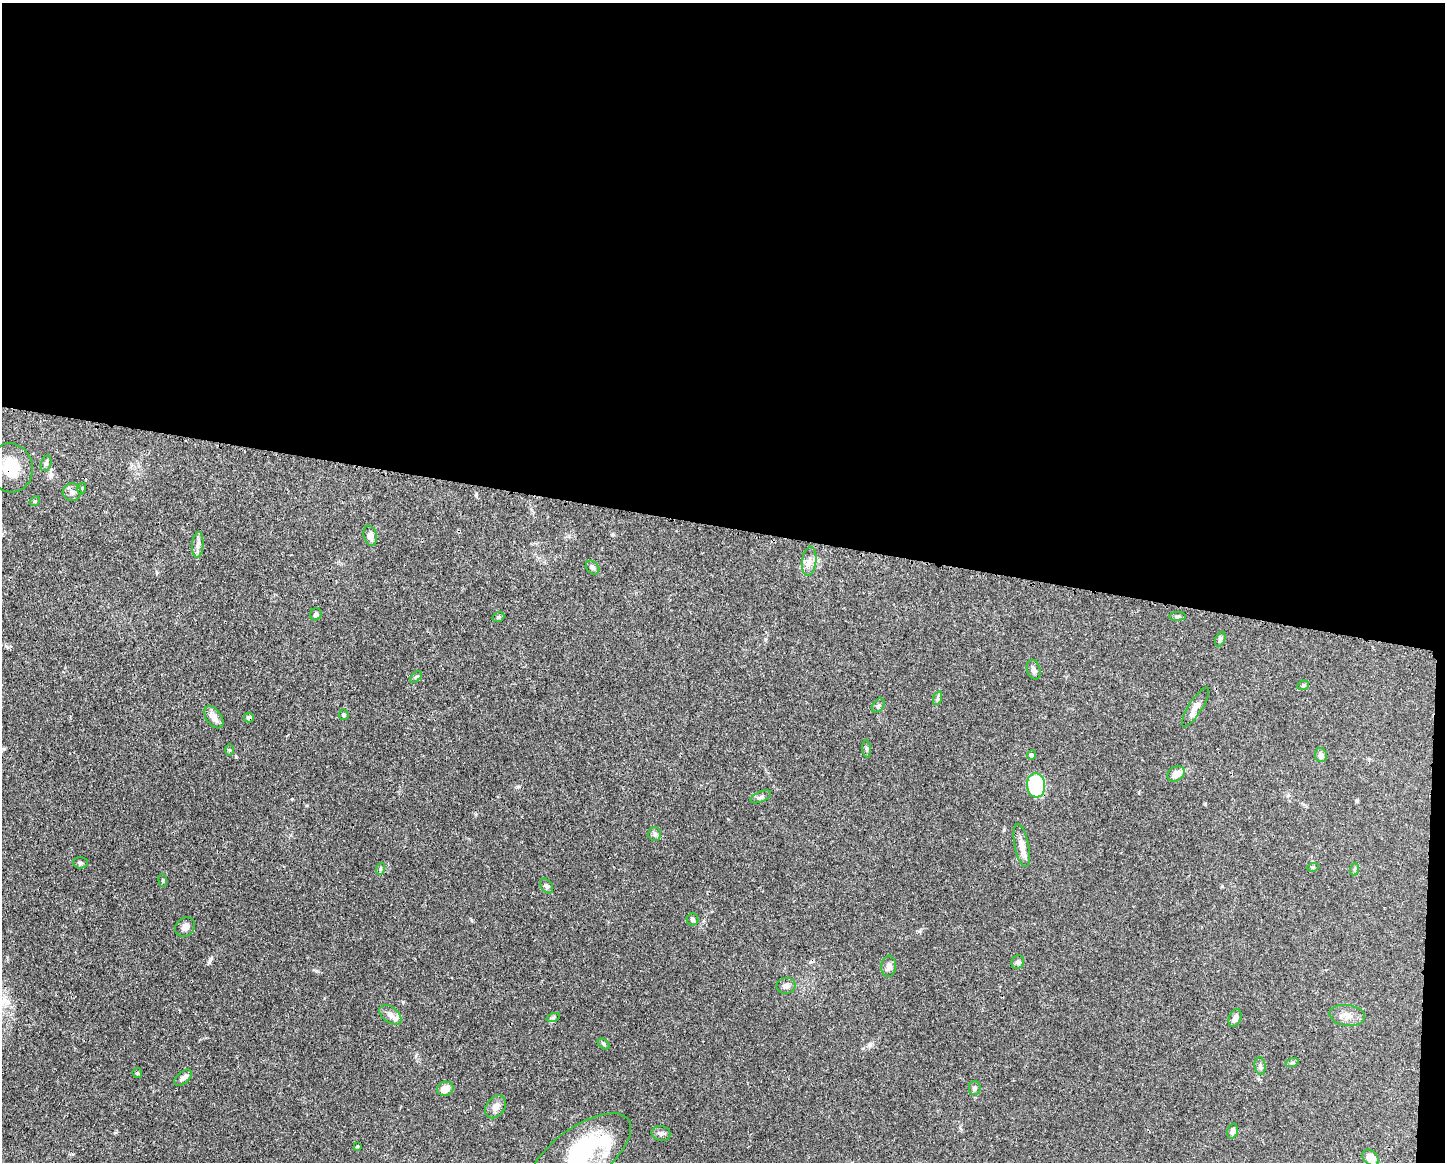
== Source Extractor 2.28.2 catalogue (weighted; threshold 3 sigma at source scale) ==
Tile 3 of 3 x 4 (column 3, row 1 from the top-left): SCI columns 3001-4443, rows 3485-4644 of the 4667 x 4651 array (HDU 1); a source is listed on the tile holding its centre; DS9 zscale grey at full resolution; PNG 1447 x 1164 px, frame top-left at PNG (2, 3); each listed source drawn as its Kron ellipse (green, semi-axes under 4 px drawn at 4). Shown black and unused: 46% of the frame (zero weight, under 3 of 4 exposures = <1% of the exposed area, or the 3 px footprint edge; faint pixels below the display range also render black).
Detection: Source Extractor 2.28.2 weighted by HDU 2 'WHT'; one run over the whole footprint, this tile lists its part. Background 0.0413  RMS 0.0027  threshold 0.0123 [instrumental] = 3 sigma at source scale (4.5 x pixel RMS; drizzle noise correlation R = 1.50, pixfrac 1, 0.05/0.05 arcsec/px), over >= 5 px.
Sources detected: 62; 1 inside a brighter object's white glare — neither listed nor drawn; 2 inside a brighter listed object's ellipse — not listed separately; the other 59 listed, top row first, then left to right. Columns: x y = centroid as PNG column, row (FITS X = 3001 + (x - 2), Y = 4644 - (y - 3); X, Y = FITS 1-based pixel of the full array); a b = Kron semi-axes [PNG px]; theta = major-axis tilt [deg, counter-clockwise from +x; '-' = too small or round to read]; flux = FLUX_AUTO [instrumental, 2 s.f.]
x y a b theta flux
46 463 8 5 75 0.66
11 468 24 22 -80 9.1
82 488 5 3 - 0.29
72 492 9 9 - 1.2
35 501 5 4 - 0.32
370 536 10 6 -76 1.7
198 545 13 5 86 1.2
809 561 14 7 83 1.6
592 567 8 6 -46 0.59
316 614 6 5 - 0.71
1177 616 8 4 1 0.46
498 617 6 4 21 0.4
1220 639 8 5 69 0.53
1034 670 10 6 -75 1.1
416 677 7 4 45 0.43
1303 685 6 4 20 0.4
938 698 7 4 71 0.48
878 705 8 5 50 0.56
1195 707 23 7 57 2
344 715 5 4 - 0.49
214 717 12 7 -55 1.9
249 718 5 5 - 0.72
867 749 8 3 -86 0.45
229 750 6 4 -90 0.33
1032 755 5 4 - 0.98
1321 755 7 6 - 1.3
1176 774 9 7 31 2.4
1036 785 12 9 -84 22
761 797 11 5 24 0.7
655 834 7 6 - 0.66
1022 846 22 7 -79 2.2
80 863 7 5 -2 0.51
1313 867 6 3 17 0.26
380 869 6 4 71 0.35
1355 869 6 4 71 0.35
163 880 6 4 -84 0.35
547 886 8 5 -53 0.59
693 919 6 5 - 0.62
185 927 11 9 50 1.3
1018 962 7 6 - 0.63
889 966 10 7 86 1.1
786 986 9 8 - 1.2
390 1015 13 7 -37 1.5
1347 1015 18 10 -8 2.5
553 1018 7 4 19 0.42
1235 1018 9 6 68 1.1
604 1044 7 4 -37 0.41
1292 1063 6 4 19 0.37
1260 1066 9 5 -82 0.69
137 1073 5 4 - 0.29
183 1078 10 6 39 1.1
975 1088 7 6 - 0.64
445 1089 8 7 - 2.5
496 1107 12 9 54 1.7
1232 1131 7 5 73 0.98
661 1133 9 7 -12 0.87
357 1146 4 4 - 0.22
580 1155 60 27 36 34
1371 1158 10 6 -41 3.1
Overlapping masked pixels (flux is a lower limit): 2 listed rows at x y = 11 468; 249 718
Isophote crosses this tile's border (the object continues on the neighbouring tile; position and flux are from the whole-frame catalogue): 2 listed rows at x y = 11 468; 580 1155
Unlisted compact peaks at least as high as the median listed source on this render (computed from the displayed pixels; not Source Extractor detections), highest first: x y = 210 960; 403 1002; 870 1045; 316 971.